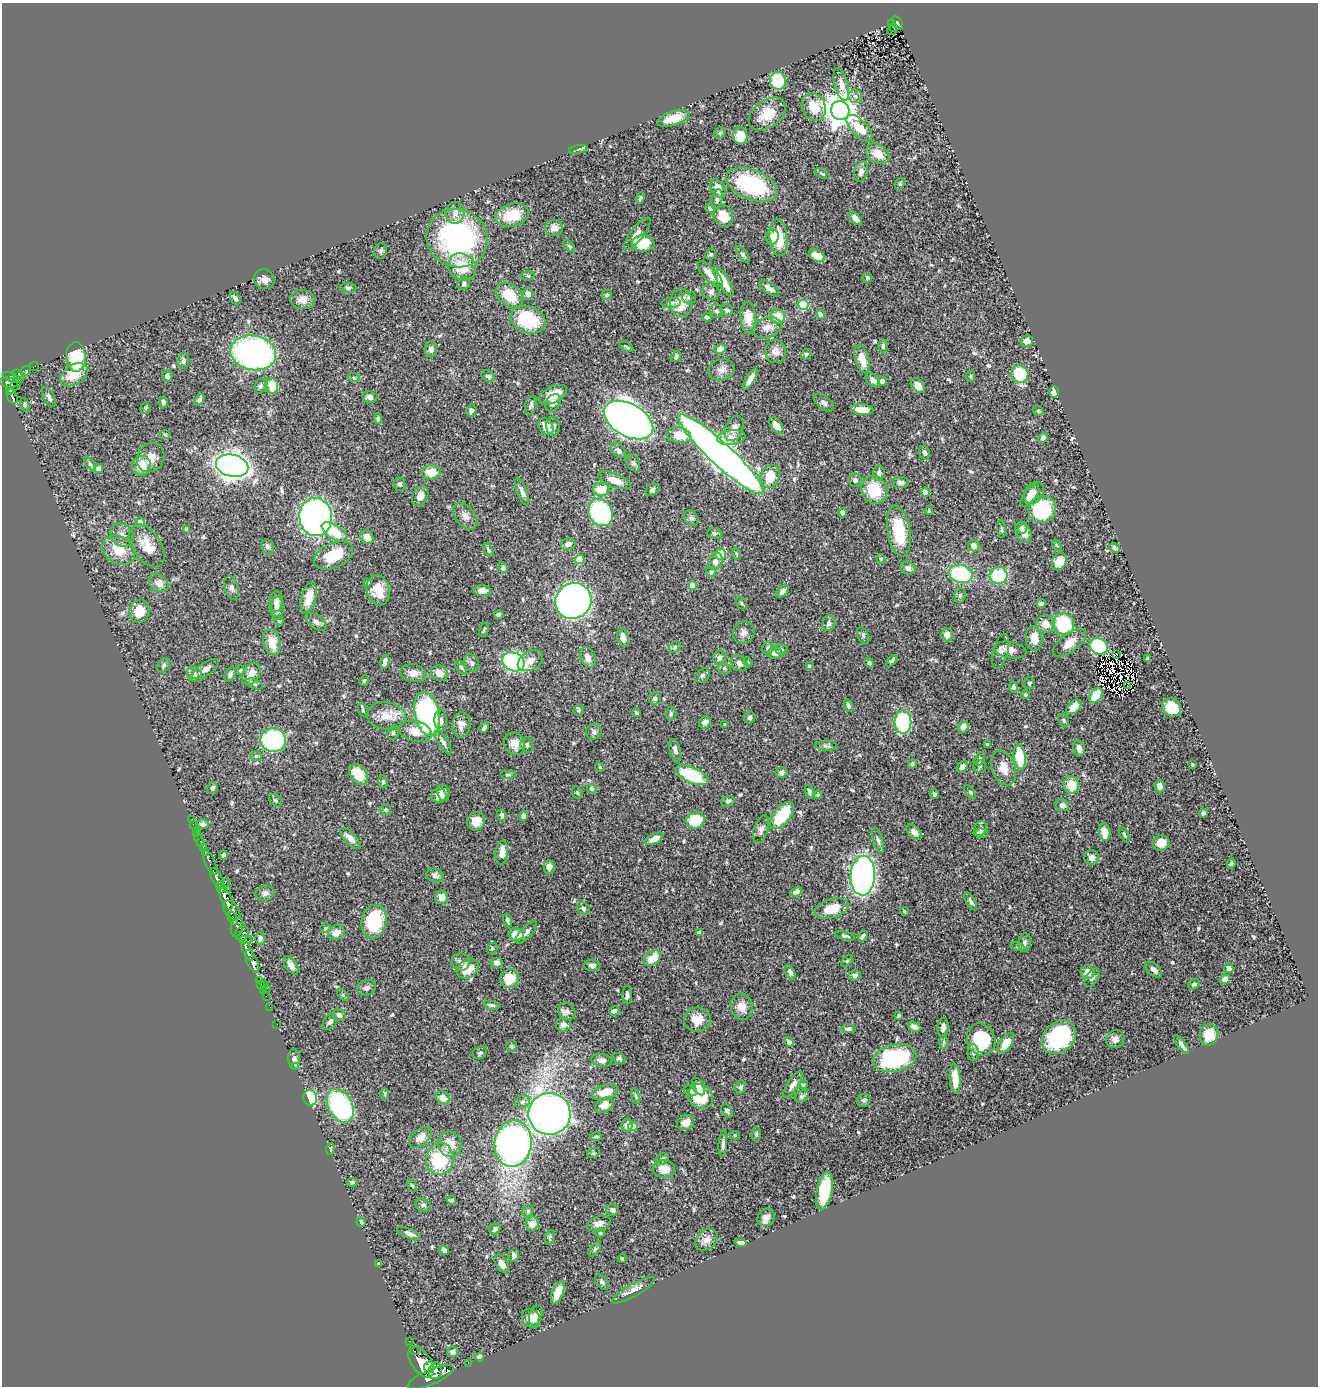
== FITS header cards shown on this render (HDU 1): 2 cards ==
NAXIS1  =                 1316
NAXIS2  =                 1384

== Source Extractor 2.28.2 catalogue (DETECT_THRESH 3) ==
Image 1316 x 1384 px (HDU 1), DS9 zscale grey, 1 PNG px = 1 image px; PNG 1320 x 1388 px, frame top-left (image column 1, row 1384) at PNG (2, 3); each listed source drawn as its Kron ellipse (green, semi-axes under 4 px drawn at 4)
Background 0.568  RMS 0.02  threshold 0.0608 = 3 sigma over >= 5 px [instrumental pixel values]
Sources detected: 573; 4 with non-positive FLUX_AUTO (blend fragments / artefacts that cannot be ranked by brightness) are neither listed nor drawn; of the other 569, the 500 brightest by FLUX_AUTO listed and drawn (69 fainter detections omitted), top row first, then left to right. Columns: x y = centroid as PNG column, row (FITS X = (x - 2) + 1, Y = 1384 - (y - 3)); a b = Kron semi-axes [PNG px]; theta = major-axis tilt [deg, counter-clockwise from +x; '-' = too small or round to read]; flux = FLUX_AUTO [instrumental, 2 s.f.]
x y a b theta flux
891 23 2 2 - 6.4
898 23 8 4 -60 62
894 27 2 2 - 4.3
892 30 5 2 - 4.8
778 81 9 8 - 57
841 84 17 6 -75 11
855 96 7 6 - 5.5
814 107 14 11 -65 27
840 111 9 9 - 2600
767 114 21 13 37 31
674 118 16 7 19 24
859 128 17 8 -46 28
720 133 6 5 - 2.3
740 136 8 7 - 20
578 149 9 3 10 2.3
878 154 13 9 -34 20
861 172 10 6 73 6.6
822 174 8 4 -26 2.2
900 184 6 4 69 1.9
752 185 26 15 -22 130
718 188 10 6 -58 12
640 198 6 3 64 2.1
717 199 10 5 80 4.3
710 208 5 4 - 4.3
455 213 11 9 86 8.8
512 215 17 11 15 41
723 216 11 9 -63 26
855 218 8 4 -47 6.5
554 228 9 8 - 8.6
637 233 19 6 52 8
772 237 7 6 - 9.8
778 237 18 9 -84 37
457 238 31 29 -21 250
643 243 11 8 -1 38
569 246 7 4 -44 2.1
380 251 8 6 69 3.5
711 254 5 5 - 2.1
743 254 9 4 -53 3.4
817 256 8 5 -22 17
462 267 15 12 -43 39
710 274 17 6 -46 16
528 276 6 4 4 2.2
867 278 5 5 - 2.2
264 279 10 9 - 7.6
723 282 17 6 -59 26
464 284 6 6 - 3
348 288 8 5 1 3.2
769 288 11 5 -35 7.3
711 292 9 8 - 5
528 294 5 5 - 8
509 295 15 10 -38 36
607 295 5 4 - 2.6
689 297 7 6 - 3.7
235 298 7 4 -59 4.1
303 300 12 9 -5 11
671 303 10 5 5 3.6
681 303 14 11 -89 21
803 305 5 5 - 77
727 310 6 5 - 3.3
717 311 7 6 - 3.3
820 314 4 4 - 7.2
778 316 7 7 - 23
707 317 4 4 - 3.3
748 318 16 8 -86 19
528 320 18 13 -21 76
767 327 15 10 19 11
1027 341 6 6 - 9.5
883 346 6 4 88 3.2
626 347 7 3 -30 2.1
431 349 8 6 84 5.8
720 349 6 5 - 13
776 351 12 10 -83 9.4
253 353 23 17 -10 470
806 354 6 4 42 2.7
676 356 6 4 63 4
76 357 15 10 -89 72
862 359 14 7 -74 21
183 361 8 5 83 4.1
34 367 5 2 - 6.5
721 370 13 10 15 8.5
26 371 5 4 - 19
1020 374 9 8 - 61
18 375 6 5 - 76
74 375 15 9 33 28
167 376 6 5 - 4.6
488 376 7 5 -28 3.8
970 376 5 4 - 2
12 378 10 4 -24 380
354 378 6 4 -19 1.9
750 379 12 4 59 11
873 380 8 5 -44 6.5
882 381 4 4 - 7.1
9 382 9 5 -11 250
918 385 8 6 -52 11
15 386 10 2 53 110
260 386 8 6 70 3.4
272 386 8 5 -85 35
10 391 3 3 - 69
1054 392 6 4 -87 9.6
553 395 15 8 27 21
12 396 8 5 -65 140
49 397 11 5 -63 5
370 397 8 6 -9 5.3
199 400 6 4 53 3.9
163 402 5 4 - 3.8
553 403 9 7 54 7.2
824 403 12 6 -41 4.2
25 405 7 4 -72 2.1
531 405 10 5 72 3.7
145 408 5 5 - 1.9
862 410 11 5 -6 18
471 411 6 5 - 4.7
1038 411 5 4 - 1.8
378 419 5 4 - 2.9
629 420 27 16 -29 1500
553 426 9 7 -82 4.1
777 426 10 5 -51 10
546 427 9 7 -59 16
734 428 13 8 66 9.5
165 434 6 4 -1 2
679 435 12 8 -9 25
731 437 14 7 6 9.2
1043 437 5 4 - 5.5
618 450 9 6 -49 4.8
924 453 7 5 -71 4.6
721 454 57 11 -43 1700
151 458 15 13 59 16
633 463 9 6 -61 3.7
90 464 8 4 -53 2.4
141 466 10 9 - 24
232 466 16 11 -13 1300
99 468 4 4 - 11
431 472 9 7 0 23
879 473 8 6 85 3.2
770 476 12 9 65 29
614 480 17 7 -21 15
855 480 6 6 - 3.8
900 482 9 5 0 5
400 484 6 6 - 3.5
601 489 8 6 -6 25
652 490 7 5 30 3.2
874 490 14 13 - 42
522 492 14 5 -68 6.3
925 492 4 4 - 18
1034 493 12 9 55 13
420 496 10 7 60 8.6
1030 496 13 6 54 9.9
1042 509 14 13 - 110
929 511 4 3 - 1.9
600 513 14 11 -57 200
843 513 5 4 - 2.8
465 516 15 9 -52 9.7
316 517 19 16 -85 660
691 518 8 6 -61 3.7
140 522 4 4 - 10
1021 528 6 6 - 4.6
186 529 4 4 - 4.4
1001 529 9 3 -85 2
899 531 26 11 -81 58
334 532 14 7 -33 42
715 533 7 5 -6 2.4
1024 534 9 7 -76 10
122 535 13 10 -38 9.7
367 537 7 6 - 9.7
568 544 7 5 14 5.6
1057 545 6 4 -57 1.7
147 546 24 14 -56 26
267 546 8 6 -65 3.7
974 546 6 5 - 8.4
1115 548 6 4 -36 3.2
119 550 17 13 -32 26
488 550 7 4 -61 2.9
720 554 5 5 - 29
736 554 6 4 -71 1.8
334 555 21 12 24 45
580 559 4 4 - 35
881 559 5 4 - 2.3
715 562 9 7 62 8
1059 562 9 7 64 18
503 567 5 4 - 3.5
908 568 8 6 -27 5.8
711 572 5 5 - 2
961 574 12 9 -18 100
999 575 9 8 - 68
367 582 4 3 - 3
159 583 11 8 -37 9
693 586 4 4 - 21
232 588 12 7 -75 5
378 590 15 11 -75 23
482 591 8 5 -2 14
782 591 7 5 42 5.6
960 596 7 5 89 2.9
309 598 16 7 75 25
276 601 11 6 86 8.6
573 601 18 17 - 630
741 603 6 5 - 2.1
1041 603 5 4 - 3.8
277 608 11 6 89 9.2
139 611 12 10 76 24
499 615 5 3 - 3.3
279 621 5 4 - 2.1
316 622 12 6 -37 5.6
829 623 8 6 81 4.8
1045 624 9 8 - 15
1063 624 11 10 - 84
484 629 8 3 66 2.1
744 632 11 10 - 6.7
863 635 9 5 -64 2.8
947 635 6 5 - 10
623 638 9 6 -74 9.7
1034 638 12 8 -83 16
272 642 13 8 -75 22
1070 643 20 9 38 15
1099 646 9 7 -33 72
675 647 6 5 - 2.1
768 648 7 5 68 2.5
781 649 6 5 - 2.3
1010 650 16 8 -10 8.6
1000 651 18 7 75 7.6
775 653 7 5 0 6.3
1117 654 3 2 - 2.8
588 657 11 7 -66 9.6
720 658 7 6 - 4.9
1148 659 4 3 - 2.3
530 661 13 9 29 11
892 661 7 4 47 3.4
385 662 7 4 78 5.7
513 662 11 9 -27 160
748 662 5 4 - 1.7
471 663 9 7 -63 5
739 663 9 7 -42 7.1
869 663 5 4 - 2.6
164 665 8 5 59 3.2
809 666 4 3 - 2
461 668 7 4 -52 2.4
724 668 6 5 - 2.6
206 669 15 6 34 8.6
240 670 5 5 - 2.1
413 673 13 8 -7 11
439 673 9 7 -29 13
194 674 8 7 - 4.3
230 674 7 5 62 4.6
251 674 12 8 58 13
703 675 8 6 45 3.5
364 680 5 4 - 1.8
1029 683 6 6 - 2.9
254 684 9 4 -24 3.1
1128 685 4 2 - 2.2
1013 687 5 4 - 2.9
1025 694 4 4 - 3.1
1096 695 8 5 57 28
655 698 6 6 - 4.4
848 706 6 4 -67 3.9
1074 707 9 5 44 13
1171 707 10 8 -38 36
363 710 7 4 -66 2.4
579 710 6 5 - 2
636 713 4 3 - 2.2
427 714 22 12 -78 260
671 714 7 5 87 2.8
386 716 20 13 -6 22
750 718 6 5 - 3.1
1064 720 7 5 -58 2.2
441 721 11 6 -85 5.5
705 722 6 5 - 5.9
903 722 11 8 90 120
725 724 3 3 - 1.7
461 725 13 9 84 11
963 727 5 5 - 12
484 728 5 3 - 3.9
415 731 17 10 -15 19
594 732 8 7 - 4
393 733 7 5 74 2.7
273 740 13 12 - 180
443 742 13 5 -59 5.4
515 744 11 10 - 16
987 744 3 3 - 2.5
527 745 8 6 -72 3.3
826 746 11 5 -4 3.6
1079 749 8 5 -76 6.6
675 750 11 5 -76 5.5
256 756 6 5 - 2.1
1020 757 13 6 -83 58
980 759 7 5 72 2.2
912 764 4 4 - 2
1192 765 3 3 - 1.7
980 766 6 6 - 2.8
600 767 5 4 - 1.7
962 767 6 4 50 5.5
1004 768 18 12 -71 18
781 773 6 5 - 3.8
358 774 11 7 -53 31
508 775 8 4 0 2.1
692 775 17 8 -23 71
383 782 6 5 - 2.6
1071 785 9 7 -75 28
1160 786 6 5 - 8.1
212 788 6 5 - 3.5
591 789 5 4 - 3.2
809 792 7 3 -72 2.7
970 792 8 4 -54 2.1
443 793 8 6 -83 10
577 793 6 5 - 2.1
934 794 5 4 - 3.5
439 795 7 7 - 8.8
818 795 4 3 - 2
276 800 7 5 -39 2.3
728 801 7 5 16 3.3
1062 805 7 6 - 6.7
385 809 5 5 - 2.2
1204 813 4 4 - 6.2
502 815 5 4 - 3.2
782 815 16 8 51 79
524 816 4 4 - 5.4
191 820 2 2 - 4.8
695 820 9 8 - 46
476 821 9 8 - 17
193 824 2 2 - 2.8
203 824 6 5 - 3.5
981 828 8 6 70 3.6
761 829 14 7 72 7
197 832 2 2 - 3.5
914 832 9 5 -42 9.4
1105 832 9 5 -83 15
981 833 7 5 -5 5.5
1124 835 8 3 -66 2.2
350 838 13 5 -46 8.6
199 839 7 3 -71 11
654 839 10 5 26 11
878 840 13 5 -75 4.6
201 843 3 2 - 7.6
1161 843 8 7 - 15
203 848 2 2 - 3.3
205 852 3 3 - 23
502 853 12 6 84 12
223 855 4 3 - 3.1
1091 858 7 7 - 6.4
210 862 13 5 -65 72
1231 864 5 4 - 2
549 867 7 5 -90 7.2
435 875 9 6 -21 5.2
863 876 20 12 87 450
217 878 11 5 -64 610
225 883 2 2 - 7.9
220 887 5 3 - 160
227 889 3 3 - 57
796 892 6 4 21 5.3
265 893 9 7 10 5.5
442 897 7 6 - 8.8
226 898 13 5 -67 1200
971 901 10 4 -60 3.6
583 908 7 5 -31 3.4
832 909 17 9 16 30
232 910 11 6 -51 490
904 911 4 3 - 1.7
233 918 7 3 -66 150
507 920 7 4 -71 3
374 921 17 12 79 73
237 927 10 6 76 300
325 928 5 4 - 1.8
336 932 8 7 - 13
526 932 14 5 46 5.5
699 933 4 4 - 5.9
242 934 7 6 - 280
516 934 8 6 -9 24
845 936 10 4 -13 2.9
863 936 6 3 56 2.8
260 938 6 5 - 4.6
245 940 6 3 -2 98
1025 943 9 6 83 4.3
1018 947 7 4 -18 2.1
492 948 6 4 49 1.9
247 951 11 4 -66 610
652 958 9 6 38 27
252 961 12 5 -66 870
847 961 7 4 44 1.9
461 962 9 8 - 6.1
497 963 6 5 - 6.8
291 965 10 5 -53 6.7
592 966 8 5 -3 5.1
1229 968 5 4 - 6.4
468 969 11 9 30 29
1153 970 10 5 -41 5.4
790 972 8 4 -60 4.3
1088 972 7 7 - 10
855 975 6 5 - 3.9
1092 978 10 6 53 4.3
509 979 10 9 - 26
1225 979 5 4 - 6.8
260 980 3 3 - 17
260 984 3 2 - 18
264 984 3 2 - 8.1
1194 984 6 5 - 2.9
266 988 2 2 - 3.8
366 988 9 7 17 5.1
263 991 3 2 - 9.5
343 995 7 4 -47 2.1
627 995 9 4 90 4.3
266 996 2 2 - 4.2
492 1005 8 4 -9 2.5
270 1007 2 2 - 6.2
742 1007 13 11 -77 13
567 1011 9 7 -45 5.5
614 1011 5 4 - 4.7
339 1015 7 5 -21 6.3
899 1015 4 3 - 2
697 1020 13 12 - 20
330 1022 9 6 54 5.1
277 1024 2 2 - 4.3
564 1025 7 7 - 8.5
914 1027 6 5 - 6.6
943 1027 9 5 84 5.6
848 1029 7 4 0 4.2
1209 1035 11 9 76 23
1059 1037 19 14 44 130
981 1039 16 14 -67 74
1115 1039 9 8 - 7.8
789 1042 5 4 - 3.9
944 1042 7 4 89 2.7
1006 1043 11 6 55 24
1182 1045 11 4 -53 4.9
511 1046 5 5 - 2.2
480 1053 7 6 - 3.5
973 1053 8 5 -90 3.4
619 1058 7 5 -19 2.6
895 1058 22 13 12 150
294 1059 10 6 -85 6.9
602 1060 10 6 -10 7.2
295 1066 2 2 - 51
955 1079 15 5 -87 24
793 1085 15 5 56 7.3
803 1085 4 3 - 1.8
698 1086 9 5 -61 7.4
741 1087 6 5 - 3.3
690 1091 7 5 -20 3.9
605 1092 13 7 17 25
385 1094 6 4 90 1.7
636 1096 8 4 -81 2.2
802 1096 7 5 26 3.1
701 1097 13 11 -42 48
310 1098 8 6 -70 74
443 1098 7 6 - 11
864 1100 7 6 - 2.8
522 1102 8 6 33 4.3
604 1105 10 7 31 14
340 1106 18 12 -62 240
727 1111 7 5 -54 2.9
549 1114 21 21 - 1100
686 1122 9 7 26 13
627 1125 6 5 - 9.7
633 1127 5 4 - 26
756 1134 7 4 89 2.4
735 1135 5 4 - 1.8
420 1137 13 7 41 13
596 1137 5 4 - 2.3
723 1143 13 3 86 4.3
450 1144 13 11 -71 20
513 1144 23 18 83 530
330 1149 6 3 86 2
593 1153 6 5 - 2
440 1159 16 13 80 77
662 1159 6 5 - 2.6
664 1169 11 9 -5 18
352 1182 5 4 - 2.7
412 1186 6 4 -61 1.9
824 1191 19 8 78 65
452 1200 4 3 - 2.1
423 1205 8 6 -28 3
612 1210 6 5 - 5.2
528 1211 6 5 - 2.3
766 1217 9 8 - 8.8
361 1222 5 4 - 5.2
532 1224 7 6 - 16
599 1224 12 7 16 7.1
495 1229 6 5 - 3.1
409 1233 12 5 -21 6.1
600 1233 5 4 - 1.9
550 1237 7 5 72 2.4
707 1240 12 9 44 9.5
741 1243 6 4 -17 5
595 1249 9 4 55 2.7
444 1250 5 4 - 6.1
514 1255 7 5 74 4.7
622 1258 4 3 - 1.7
378 1264 3 3 - 1.8
502 1264 10 5 -58 8.2
602 1282 9 5 -48 4
633 1290 24 6 30 10
558 1292 12 5 68 23
536 1315 11 6 73 9.6
531 1318 10 8 -50 10
409 1341 2 2 - 5.5
414 1351 3 3 - 48
453 1352 5 5 - 7.2
480 1357 4 4 - 6.4
421 1362 18 9 -56 1800
468 1363 2 2 - 3.9
429 1367 5 5 - 480
435 1371 8 6 81 630
431 1377 25 7 23 1700
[69 fainter detections neither listed nor drawn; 4 non-positive-flux detections neither listed nor drawn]